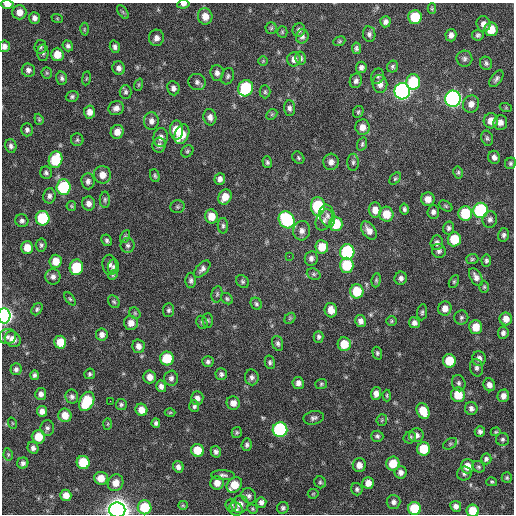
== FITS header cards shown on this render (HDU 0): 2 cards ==
NAXIS1  =                  512 / Axis length
NAXIS2  =                  512 / Axis length

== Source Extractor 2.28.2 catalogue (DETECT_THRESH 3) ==
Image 512 x 512 px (HDU 0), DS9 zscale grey, 1 PNG px = 1 image px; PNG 516 x 516 px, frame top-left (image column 1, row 512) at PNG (2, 3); each listed source drawn as its Kron ellipse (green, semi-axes under 4 px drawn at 4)
Background 419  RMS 12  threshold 35.3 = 3 sigma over >= 5 px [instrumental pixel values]
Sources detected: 281; all 281 listed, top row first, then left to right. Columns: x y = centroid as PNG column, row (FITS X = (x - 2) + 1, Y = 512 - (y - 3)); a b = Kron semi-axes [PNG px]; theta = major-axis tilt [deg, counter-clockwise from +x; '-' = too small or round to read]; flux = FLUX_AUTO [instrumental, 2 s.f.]
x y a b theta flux
7 4 6 4 -1 6.7e+03
183 4 6 4 7 2.5e+03
432 9 5 4 - 1.0e+03
19 12 7 7 - 6.4e+03
123 12 8 4 -53 1.4e+03
205 16 8 7 - 8.9e+03
415 17 7 6 - 2.7e+04
34 18 6 5 - 3.1e+03
57 18 6 4 -19 9.2e+02
385 22 5 5 - 2.8e+03
483 24 8 7 - 4.3e+03
271 28 5 5 - 1.2e+03
84 29 6 4 89 1.1e+03
491 29 7 6 - 1.6e+04
299 30 7 6 - 2.4e+03
282 32 5 5 - 1.0e+03
369 34 8 6 -80 2.5e+03
451 35 6 5 - 3.5e+03
478 35 6 5 - 2.0e+03
302 36 7 6 - 2.5e+03
156 38 8 7 - 4.3e+03
339 41 6 4 21 1.1e+03
4 46 6 5 - 3.4e+03
68 46 5 5 - 1.9e+03
40 47 7 6 - 1.7e+03
115 47 6 5 - 2.4e+03
356 48 6 4 -81 1.7e+03
43 53 8 5 -90 1.9e+03
57 54 6 6 - 1.1e+04
301 58 6 5 - 1.9e+03
294 59 7 6 - 4.8e+03
464 59 8 8 - 2.6e+03
263 61 5 4 - 9.7e+02
486 63 7 6 - 2.1e+03
361 67 6 5 - 2.5e+03
393 67 6 5 - 1.5e+03
119 68 7 6 - 3.4e+03
28 70 7 6 - 2.8e+03
47 73 5 5 - 1.1e+03
217 73 8 6 -86 3.5e+03
228 76 8 6 69 2.0e+03
378 76 8 6 66 1.8e+03
62 78 7 5 -75 2.1e+03
86 78 7 3 81 8.5e+02
496 79 9 5 53 2.5e+03
356 81 7 6 - 2.6e+03
197 82 9 8 - 2.9e+03
413 82 8 7 - 4.1e+04
380 84 9 7 -82 5.3e+03
139 85 6 4 70 9.7e+02
173 88 7 6 - 3.1e+03
246 88 8 7 - 6.5e+04
402 91 8 8 - 2.8e+05
126 92 7 6 - 1.8e+03
265 92 6 5 - 1.4e+03
72 96 6 5 - 1.7e+03
453 99 8 7 - 2.7e+05
471 104 9 8 - 5.5e+03
116 108 8 7 - 3.7e+03
289 108 7 5 -85 2.6e+03
506 108 6 4 -18 8.5e+02
89 112 6 5 - 5.0e+03
358 112 6 5 - 1.4e+03
272 114 6 4 45 1.2e+03
210 117 8 6 -80 4.0e+03
39 119 6 4 -70 1.0e+03
151 121 8 7 - 4.1e+03
491 121 7 7 - 7.6e+03
500 122 7 7 - 4.5e+03
362 127 8 7 - 6.3e+03
27 130 6 6 - 2.1e+03
177 130 9 6 -89 1.9e+04
117 132 7 6 - 7.4e+03
182 134 10 7 65 1.5e+04
161 137 9 7 84 4.6e+03
487 138 8 5 -75 1.7e+03
77 140 6 6 - 1.5e+03
362 144 7 4 72 1.4e+03
159 145 7 7 - 2.8e+03
11 146 7 5 -74 2.3e+03
187 151 6 5 - 1.4e+03
494 157 6 6 - 3.3e+03
298 158 7 5 -50 1.3e+03
56 160 8 6 73 3.7e+04
267 162 6 4 -72 1.6e+03
331 162 8 7 - 4.2e+03
353 162 8 5 89 1.8e+03
510 163 6 5 - 1.6e+03
458 172 6 4 -79 1.3e+03
46 173 6 6 - 1.9e+03
102 175 9 8 - 7.0e+03
155 176 6 4 -71 1.4e+03
220 179 6 5 - 3.4e+03
395 179 7 5 49 1.4e+03
88 181 8 6 -85 3.0e+03
63 187 7 7 - 5.7e+04
49 196 7 6 - 2.7e+03
225 197 8 6 61 1.0e+04
428 199 7 6 - 6.4e+03
105 200 8 5 -90 1.6e+03
89 203 7 6 - 4.1e+03
71 206 5 5 - 9.7e+02
318 206 9 7 -89 5.5e+04
446 206 7 5 -28 1.3e+03
178 207 7 6 - 1.6e+03
404 209 5 4 - 1.7e+03
375 210 7 6 - 6.7e+03
480 210 7 7 - 8.1e+04
433 212 7 6 - 2.6e+03
465 213 7 7 - 3.3e+04
386 214 7 7 - 1.3e+04
211 216 7 6 - 1.1e+04
327 216 11 7 -74 3.6e+03
43 218 7 7 - 4.7e+04
490 219 8 7 - 2.7e+03
287 220 9 7 -54 8.0e+04
324 220 11 7 63 3.6e+03
22 221 7 6 - 2.2e+03
336 224 7 6 - 2.2e+04
223 226 8 5 -88 1.7e+03
449 228 6 5 - 2.1e+03
369 230 10 6 -53 5.5e+03
302 231 10 8 77 4.0e+03
504 235 7 5 77 2.1e+03
125 237 7 4 63 1.2e+03
454 239 7 6 - 2.3e+04
107 240 6 5 - 1.6e+03
437 243 7 6 - 3.0e+03
41 245 6 5 - 1.6e+03
128 245 7 7 - 2.3e+03
322 247 7 6 - 1.4e+04
27 248 6 6 - 1.0e+04
439 251 7 7 - 2.4e+03
347 252 8 7 - 8.2e+04
289 256 2 2 - 3.5e+03
311 258 7 6 - 2.9e+03
472 259 6 5 - 1.2e+03
486 260 6 5 - 1.7e+03
55 261 6 6 - 1.0e+04
110 265 10 7 -82 2.9e+03
347 265 7 7 - 3.3e+04
76 267 8 6 78 3.5e+04
113 267 7 5 83 2.1e+03
202 269 10 5 48 3.0e+03
314 274 7 5 -22 1.7e+03
113 275 5 4 - 1.0e+03
53 277 8 7 - 3.6e+03
476 277 10 5 -60 3.8e+03
401 278 6 6 - 2.9e+03
191 280 8 5 -90 2.1e+03
376 280 7 4 82 1.3e+03
243 282 7 5 -46 1.5e+03
454 282 7 4 63 1.2e+03
484 287 6 5 - 1.2e+03
357 291 7 6 - 2.5e+04
217 294 8 5 80 1.6e+03
70 299 7 4 -54 1.1e+03
227 299 6 5 - 1.4e+03
114 302 7 5 -55 1.4e+03
256 304 6 5 - 1.5e+03
445 308 7 6 - 6.1e+03
37 309 7 5 54 1.6e+03
169 310 7 5 87 1.6e+03
331 310 7 6 - 6.9e+03
422 312 8 5 83 1.6e+03
135 313 6 5 - 1.1e+03
4 316 7 6 - 2.7e+05
461 317 7 7 - 1.8e+03
290 318 6 4 47 1.1e+03
506 319 6 6 - 6.7e+03
208 320 7 5 -89 1.4e+03
361 321 6 5 - 3.9e+03
392 321 5 5 - 1.1e+03
202 322 7 5 -67 1.4e+03
131 323 7 7 - 6.5e+03
414 323 5 5 - 3.0e+03
476 327 7 6 - 1.2e+04
503 333 6 5 - 2.6e+03
102 335 6 6 - 3.6e+03
7 337 8 7 - 3.2e+03
319 337 6 5 - 1.9e+03
13 339 8 7 - 7.6e+03
60 342 6 6 - 1.4e+04
278 343 8 5 -72 2.1e+03
344 344 7 6 - 1.6e+04
138 346 7 6 - 4.4e+03
377 353 6 4 -73 1.5e+03
167 358 7 7 - 2.7e+04
479 358 7 7 - 3.7e+03
449 361 7 6 - 2.0e+04
208 362 5 5 - 2.0e+03
270 362 7 5 -79 1.6e+03
477 368 9 6 -78 2.4e+03
16 369 6 5 - 2.2e+03
90 374 5 5 - 1.5e+03
221 374 6 5 - 2.0e+03
34 375 5 4 - 1.7e+03
150 377 6 6 - 5.6e+03
252 377 8 7 - 2.8e+03
171 378 7 7 - 2.6e+03
298 383 6 5 - 3.7e+03
459 383 8 6 -75 2.1e+03
321 384 6 5 - 1.3e+03
489 385 6 5 - 4.1e+03
161 386 6 5 - 3.2e+03
41 394 6 5 - 3.2e+03
376 394 6 5 - 4.3e+03
387 395 6 4 -88 9.9e+02
458 395 7 7 - 1.8e+04
503 396 6 5 - 4.5e+03
72 397 7 6 - 2.6e+03
197 398 7 6 - 3.8e+03
87 401 10 6 62 3.6e+04
110 401 2 2 - 1.7e+03
233 403 7 6 - 5.3e+03
121 404 5 5 - 1.5e+03
194 406 6 5 - 1.9e+03
471 408 6 6 - 3.1e+03
141 410 6 6 - 8.0e+03
42 411 5 5 - 4.3e+03
423 411 8 6 -65 1.6e+04
170 412 5 3 - 8.0e+02
65 415 7 6 - 9.6e+03
314 418 10 6 12 2.5e+03
382 420 6 5 - 1.1e+03
12 423 6 3 -71 7.4e+02
156 423 4 4 - 1.8e+03
108 424 6 4 88 8.1e+02
47 428 8 7 - 2.4e+03
280 430 7 7 - 1.1e+05
480 431 5 5 - 2.4e+03
496 432 5 4 - 9.2e+02
237 433 5 5 - 1.2e+03
416 435 7 7 - 3.9e+03
377 436 6 5 - 1.7e+03
38 437 7 6 - 1.6e+04
410 437 6 5 - 1.8e+03
502 439 6 6 - 1.8e+03
450 444 7 5 30 1.5e+03
247 445 6 5 - 2.0e+03
33 448 6 5 - 2.4e+03
423 449 6 6 - 2.3e+04
197 450 6 6 - 1.7e+04
216 452 6 5 - 2.3e+03
8 454 6 4 -79 1.1e+03
486 459 5 5 - 2.0e+03
83 462 6 6 - 2.7e+04
23 463 5 5 - 2.3e+03
393 464 7 6 - 1.5e+04
359 465 7 6 - 6.0e+03
467 466 7 6 - 9.5e+03
178 467 6 5 - 3.4e+03
479 467 6 5 - 1.4e+03
401 472 6 6 - 3.5e+03
464 473 7 7 - 2.2e+03
223 475 12 5 -2 2.5e+03
101 478 6 6 - 9.4e+03
507 478 5 5 - 1.3e+03
320 482 6 5 - 1.4e+03
492 482 5 4 - 1.1e+03
116 483 8 7 - 6.9e+03
217 483 7 6 - 7.3e+03
368 483 6 6 - 6.5e+03
234 485 8 6 43 1.4e+04
357 489 6 5 - 1.8e+03
313 494 5 5 - 8.8e+02
66 495 6 5 - 7.2e+03
249 496 8 7 - 2.7e+03
261 502 5 5 - 3.1e+03
393 502 7 7 - 2.9e+03
240 504 9 8 - 5.0e+03
183 505 5 4 - 9.0e+02
231 505 7 5 -86 1.9e+03
456 506 5 5 - 3.4e+03
145 507 7 7 - 2.9e+04
283 508 6 5 - 1.8e+03
414 508 6 6 - 3.1e+04
236 509 7 6 - 2.4e+03
252 509 5 4 - 9.7e+02
117 510 8 7 - 1.1e+06
473 511 6 6 - 1.6e+04
At the frame edge (FLAGS 8, measured only in part): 6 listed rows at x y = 7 4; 183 4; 4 46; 4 316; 117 510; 473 511